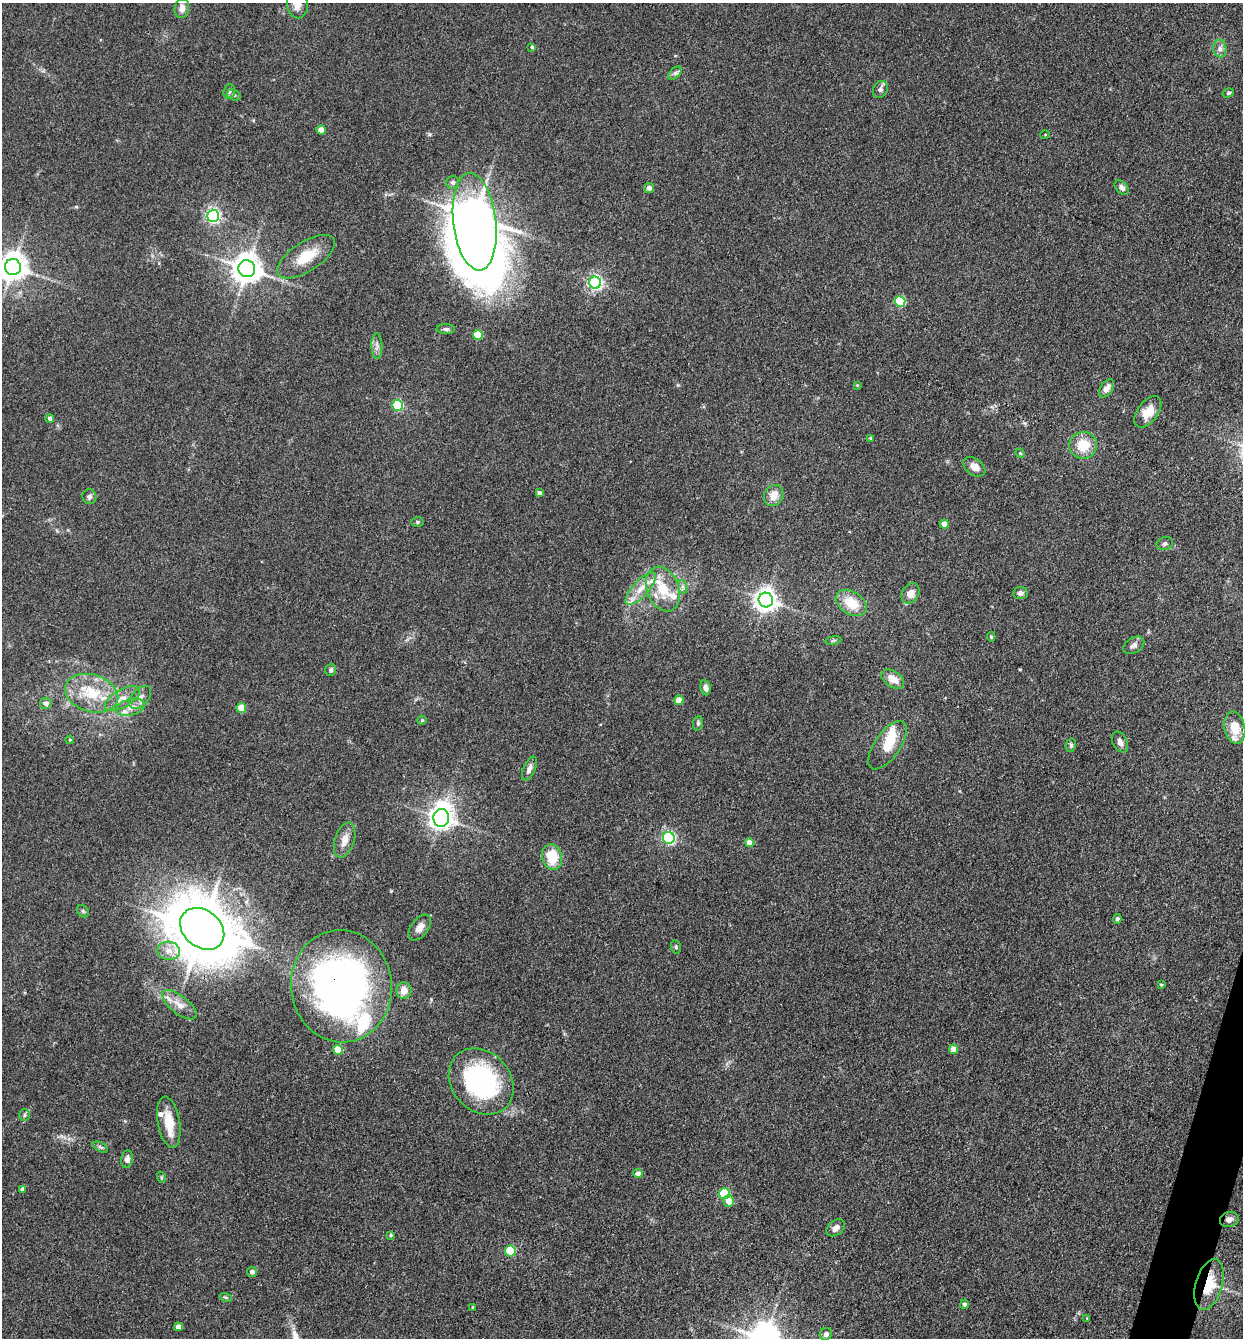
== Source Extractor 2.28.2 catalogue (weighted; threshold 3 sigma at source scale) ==
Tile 6 of 4 x 4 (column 2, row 2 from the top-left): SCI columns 1503-2743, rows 2672-4007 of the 5357 x 5342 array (HDU 1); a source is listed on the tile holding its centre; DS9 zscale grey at full resolution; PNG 1245 x 1340 px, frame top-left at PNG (2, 3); each listed source drawn as its Kron ellipse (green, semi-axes under 4 px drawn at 4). Shown black and unused: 1% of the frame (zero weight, under 3 of 4 exposures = <1% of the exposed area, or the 3 px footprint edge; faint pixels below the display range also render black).
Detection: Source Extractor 2.28.2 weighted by HDU 2 'WHT'; one run over the whole footprint, this tile lists its part. Background 0.132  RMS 0.0068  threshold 0.0305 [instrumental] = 3 sigma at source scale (4.5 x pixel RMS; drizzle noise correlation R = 1.50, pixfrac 1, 0.05/0.05 arcsec/px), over >= 5 px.
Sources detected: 116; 1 inside a brighter object's white glare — neither listed nor drawn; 9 inside a brighter listed object's ellipse — not listed separately; the other 106 listed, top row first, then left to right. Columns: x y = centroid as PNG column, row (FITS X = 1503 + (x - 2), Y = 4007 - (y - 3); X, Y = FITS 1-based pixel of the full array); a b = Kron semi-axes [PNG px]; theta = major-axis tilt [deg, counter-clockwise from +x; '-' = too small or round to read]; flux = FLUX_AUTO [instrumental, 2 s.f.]
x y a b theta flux
297 5 14 10 -80 5.8
182 8 9 7 78 4.5
532 47 4 3 - 1.2
1220 48 9 6 -88 2.8
675 73 8 4 45 1.6
880 89 9 7 64 2.2
229 91 7 5 71 1.6
1228 93 6 4 16 1.1
234 95 7 5 -19 1.6
321 130 4 4 - 8.5
1045 135 5 3 - 0.54
453 182 6 6 - 2.5
649 188 5 5 - 3.1
1122 188 8 5 -47 2.6
213 216 6 6 - 160
475 222 49 21 -83 2200
306 257 33 14 33 20
13 267 8 8 - 910
247 269 8 8 - 990
595 283 6 6 - 180
900 301 5 5 - 44
446 329 9 5 0 1.8
478 335 5 5 - 19
377 346 13 5 -90 2.8
857 385 4 4 - 0.58
1107 388 10 6 56 3.5
398 405 5 5 - 52
1148 412 18 10 53 11
50 419 4 4 - 2.5
870 438 4 3 - 0.84
1083 445 14 13 - 16
1020 453 5 4 - 0.68
974 467 12 8 -36 5.7
539 493 4 3 - 2.1
774 496 11 9 62 7.8
89 497 7 7 - 2.1
417 522 6 5 - 1
944 524 4 4 - 7.7
1165 543 8 6 21 1.9
683 587 7 4 -72 1.7
641 589 21 8 48 9.5
663 589 23 16 -69 19
910 593 11 8 56 6.1
1020 593 7 6 - 2.9
766 600 7 7 - 530
851 603 17 11 -33 17
991 637 5 4 - 0.87
833 640 8 4 9 1.1
1134 645 11 7 32 2.9
331 670 6 5 - 1.6
893 679 13 8 -33 7.3
706 688 8 5 -81 2.9
92 693 27 18 -17 26
140 697 13 8 49 4.4
122 699 19 9 30 7.2
679 700 5 4 - 8.1
46 703 6 5 - 3.1
130 707 14 8 14 6
241 708 5 5 - 14
422 720 5 4 - 0.84
698 723 7 5 83 1.5
1235 728 16 10 -78 12
70 740 4 3 - 0.66
1120 742 11 7 -64 3.4
888 745 28 13 55 15
1071 745 7 5 78 1.4
529 769 13 6 65 3.1
441 818 9 8 - 560
669 838 6 6 - 120
345 840 18 9 72 6.6
749 843 4 4 - 8.3
552 857 13 10 -73 19
83 911 7 5 -45 1.3
1117 919 5 4 - 1.3
420 927 15 8 53 5.3
202 929 24 18 -39 3000
676 947 7 5 -77 1.1
169 951 11 9 -4 5.6
1161 985 3 3 - 0.7
341 986 56 50 -83 340
404 990 8 7 - 6.3
179 1005 20 9 -38 7.3
954 1049 5 4 - 9.9
338 1050 5 5 - 15
481 1082 36 29 -48 110
25 1115 6 5 - 1.3
169 1122 26 11 -80 15
100 1147 8 4 -27 1.3
127 1159 9 6 82 2.7
638 1173 5 4 - 3.8
161 1177 6 3 -72 0.73
23 1189 4 4 - 2.6
725 1194 5 5 - 47
729 1201 6 5 - 6.9
1229 1219 9 7 19 3.4
836 1228 10 7 39 4.2
391 1235 4 3 - 0.75
510 1251 5 5 - 33
252 1272 5 5 - 2.5
1209 1284 26 13 74 22
226 1297 6 4 -18 0.94
964 1304 4 4 - 2.1
473 1307 3 3 - 0.91
1087 1318 3 3 - 0.47
178 1327 4 4 - 4.7
826 1334 6 6 - 2.3
Overlapping masked pixels (flux is a lower limit): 4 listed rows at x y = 202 929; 341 986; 1229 1219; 1209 1284
Isophote crosses this tile's border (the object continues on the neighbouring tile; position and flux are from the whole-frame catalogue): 2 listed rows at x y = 297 5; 13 267